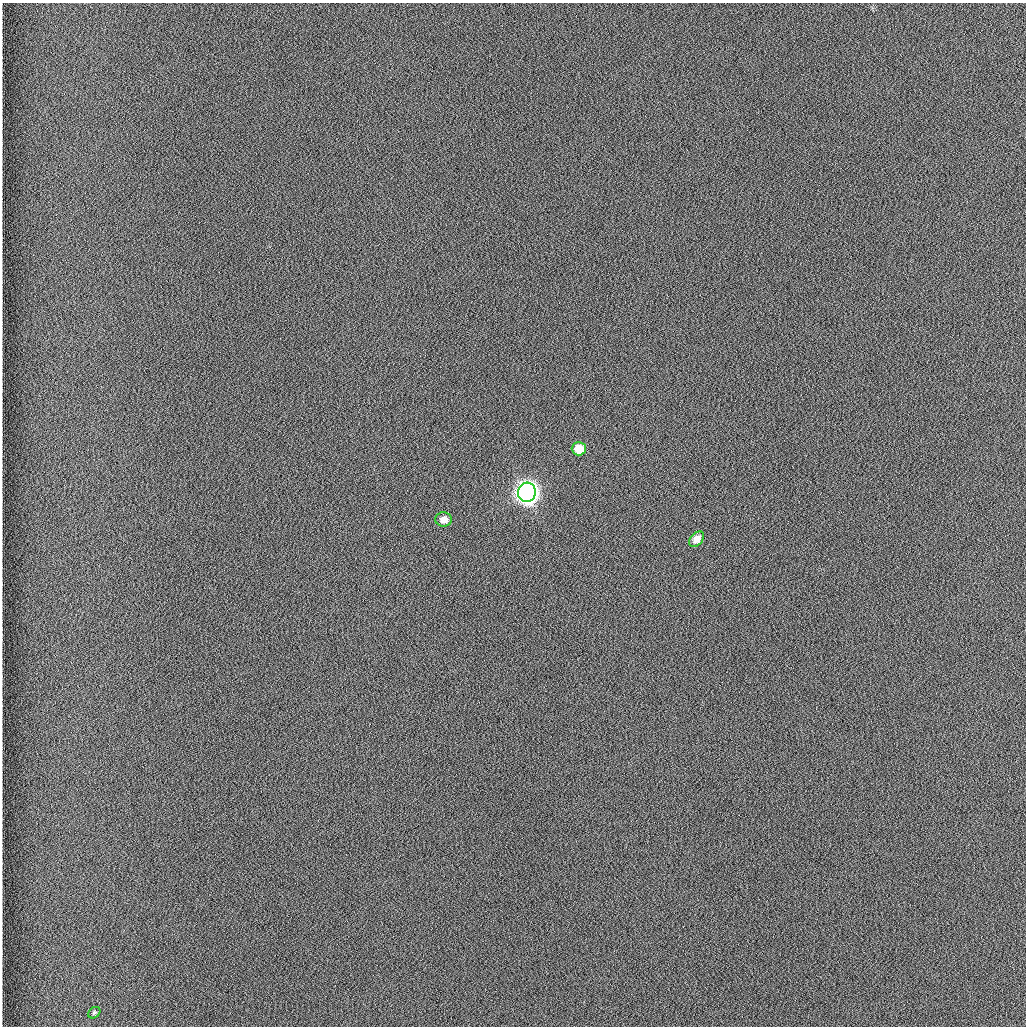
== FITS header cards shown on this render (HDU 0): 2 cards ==
NAXIS1  =                 1024 /fastest changing axis
NAXIS2  =                 1024 /next to fastest changing axis

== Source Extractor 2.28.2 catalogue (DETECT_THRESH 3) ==
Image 1024 x 1024 px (HDU 0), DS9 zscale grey, 1 PNG px = 1 image px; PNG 1028 x 1028 px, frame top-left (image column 1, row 1024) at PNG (2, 3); each listed source drawn as its Kron ellipse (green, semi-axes under 4 px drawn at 4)
Background 1260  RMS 5.9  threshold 17.8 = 3 sigma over >= 5 px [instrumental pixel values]
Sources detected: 5; all 5 listed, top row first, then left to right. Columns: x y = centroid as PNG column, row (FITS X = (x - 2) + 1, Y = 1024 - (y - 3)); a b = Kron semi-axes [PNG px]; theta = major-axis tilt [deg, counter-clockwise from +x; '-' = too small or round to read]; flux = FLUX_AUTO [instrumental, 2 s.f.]
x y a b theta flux
579 449 7 6 - 7700
527 492 10 9 - 410000
444 519 8 7 - 3300
696 539 9 6 45 3200
94 1013 7 5 40 730